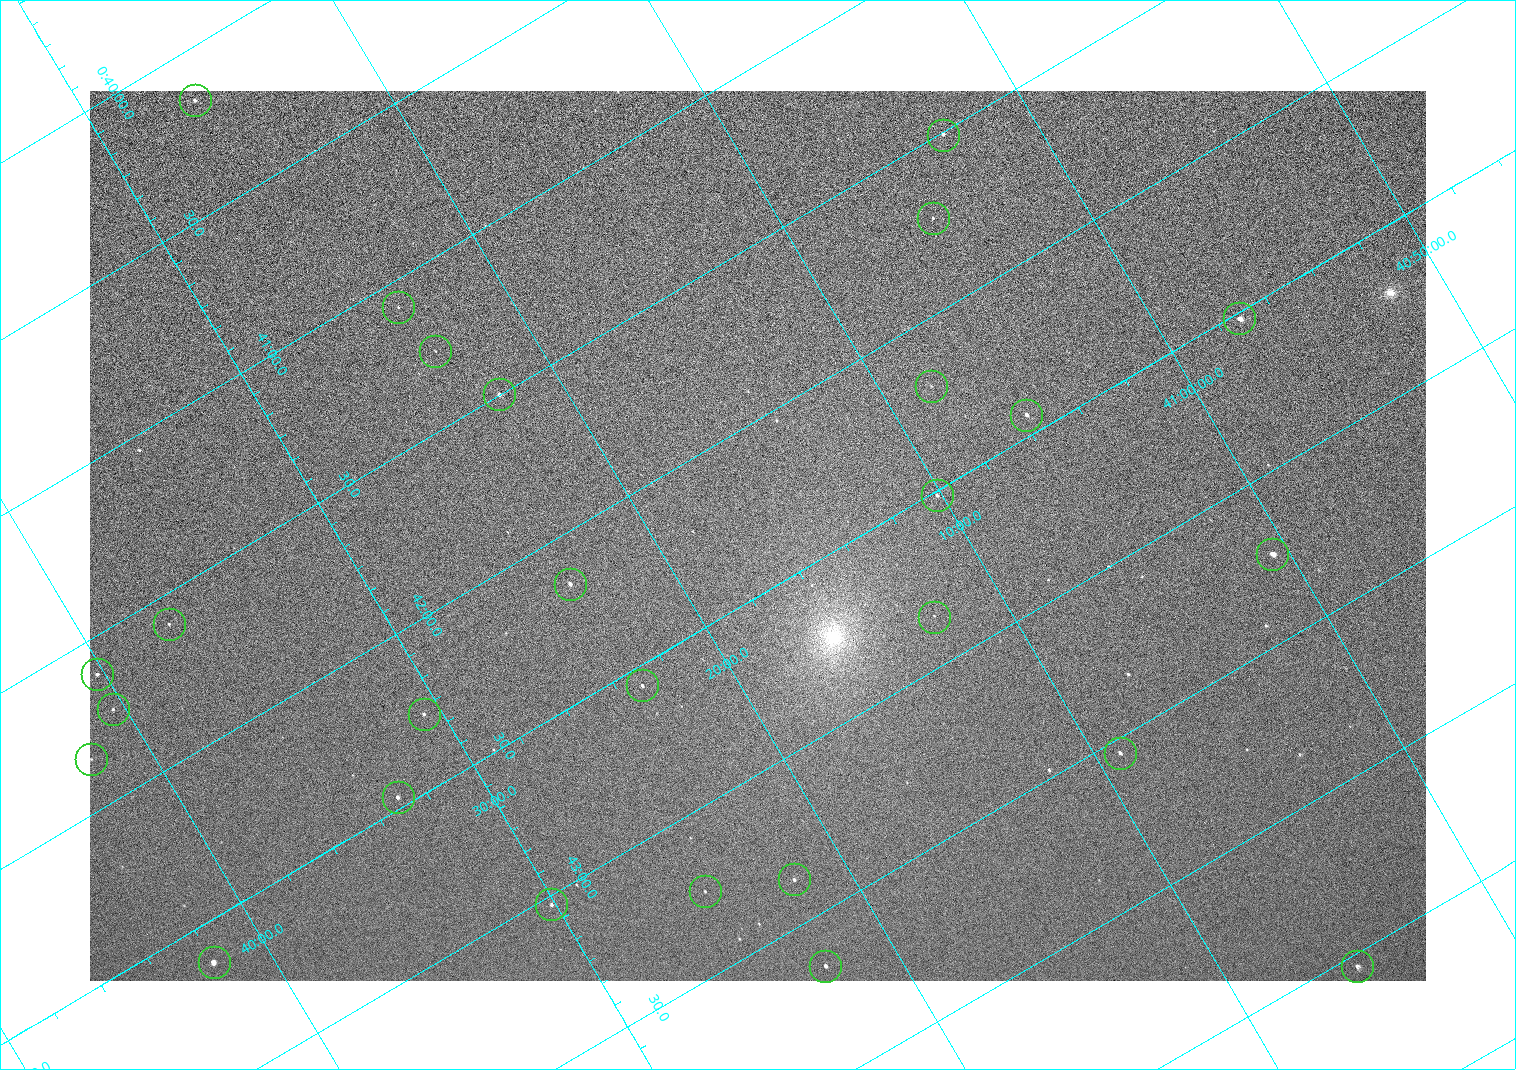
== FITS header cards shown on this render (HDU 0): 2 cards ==
NAXIS1  =                 1336 / length of data axis 1
NAXIS2  =                  890 / length of data axis 2

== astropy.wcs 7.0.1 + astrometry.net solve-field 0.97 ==
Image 1336 x 890 px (HDU 0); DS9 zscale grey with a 90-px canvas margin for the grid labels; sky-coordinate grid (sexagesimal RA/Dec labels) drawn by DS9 from the SOLVED WCS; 27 Tycho-2 reference stars matched to detected sources circled (green)
Header WCS: none
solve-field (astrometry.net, Tycho-2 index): SOLVED blind (the file carries no WCS)
Solved WCS: RA---TAN-SIP/DEC--TAN-SIP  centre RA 00:42:20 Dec +41:17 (10.58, +41.28 deg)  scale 2.22 arcsec/px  FOV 49.4' x 32.9'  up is -121 deg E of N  parity normal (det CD < 0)
(file carries no celestial WCS; the grid is the blind solution)
Tycho-2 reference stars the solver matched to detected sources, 27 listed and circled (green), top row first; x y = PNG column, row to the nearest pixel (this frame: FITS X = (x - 90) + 1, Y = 890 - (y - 91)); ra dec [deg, ICRS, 3 dp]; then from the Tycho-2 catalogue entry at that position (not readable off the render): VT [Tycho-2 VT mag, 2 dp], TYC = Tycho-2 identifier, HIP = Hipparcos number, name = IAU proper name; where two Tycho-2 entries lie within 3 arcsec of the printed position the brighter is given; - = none
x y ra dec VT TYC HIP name
195 100 10.038 +41.438 10.94 2805-517-1 - -
943 135 10.377 +41.053 11.36 2801-2079-1 - -
933 218 10.431 +41.085 11.65 2801-2062-1 - -
398 307 10.270 +41.396 11.86 2805-219-1 - -
1239 318 10.629 +40.954 9.37 2801-2009-1 3333 -
435 351 10.317 +41.390 12.74 2805-201-1 - -
931 386 10.549 +41.138 12.52 2801-2061-1 - -
499 394 10.374 +41.370 10.16 2805-213-1 - -
1026 415 10.609 +41.097 10.73 2801-2063-1 - -
937 495 10.628 +41.169 11.22 2801-2073-1 - -
1272 554 10.809 +41.009 9.29 2801-2078-1 - -
570 584 10.538 +41.392 10.59 2805-2135-1 - -
934 617 10.713 +41.209 11.21 2801-2008-1 - -
169 624 10.397 +41.617 11.40 2805-1201-1 - -
97 674 10.403 +41.671 11.00 2805-218-1 - -
642 685 10.639 +41.386 11.36 2805-2208-1 - -
113 709 10.434 +41.673 11.25 2805-1332-1 - -
424 714 10.568 +41.510 11.29 2805-2124-1 - -
1120 753 10.886 +41.153 10.99 2801-2037-1 - -
91 759 10.460 +41.701 12.35 2805-662-1 - -
398 797 10.616 +41.550 10.67 2805-2192-1 - -
794 879 10.840 +41.365 11.39 2805-2131-2 - -
705 891 10.811 +41.416 11.59 2805-2157-1 - -
551 904 10.757 +41.502 11.21 2805-2136-1 - -
214 962 10.656 +41.699 9.58 2805-789-1 - -
825 966 10.914 +41.376 10.74 2805-2142-1 - -
1357 966 11.135 +41.093 10.71 2801-1503-1 - -